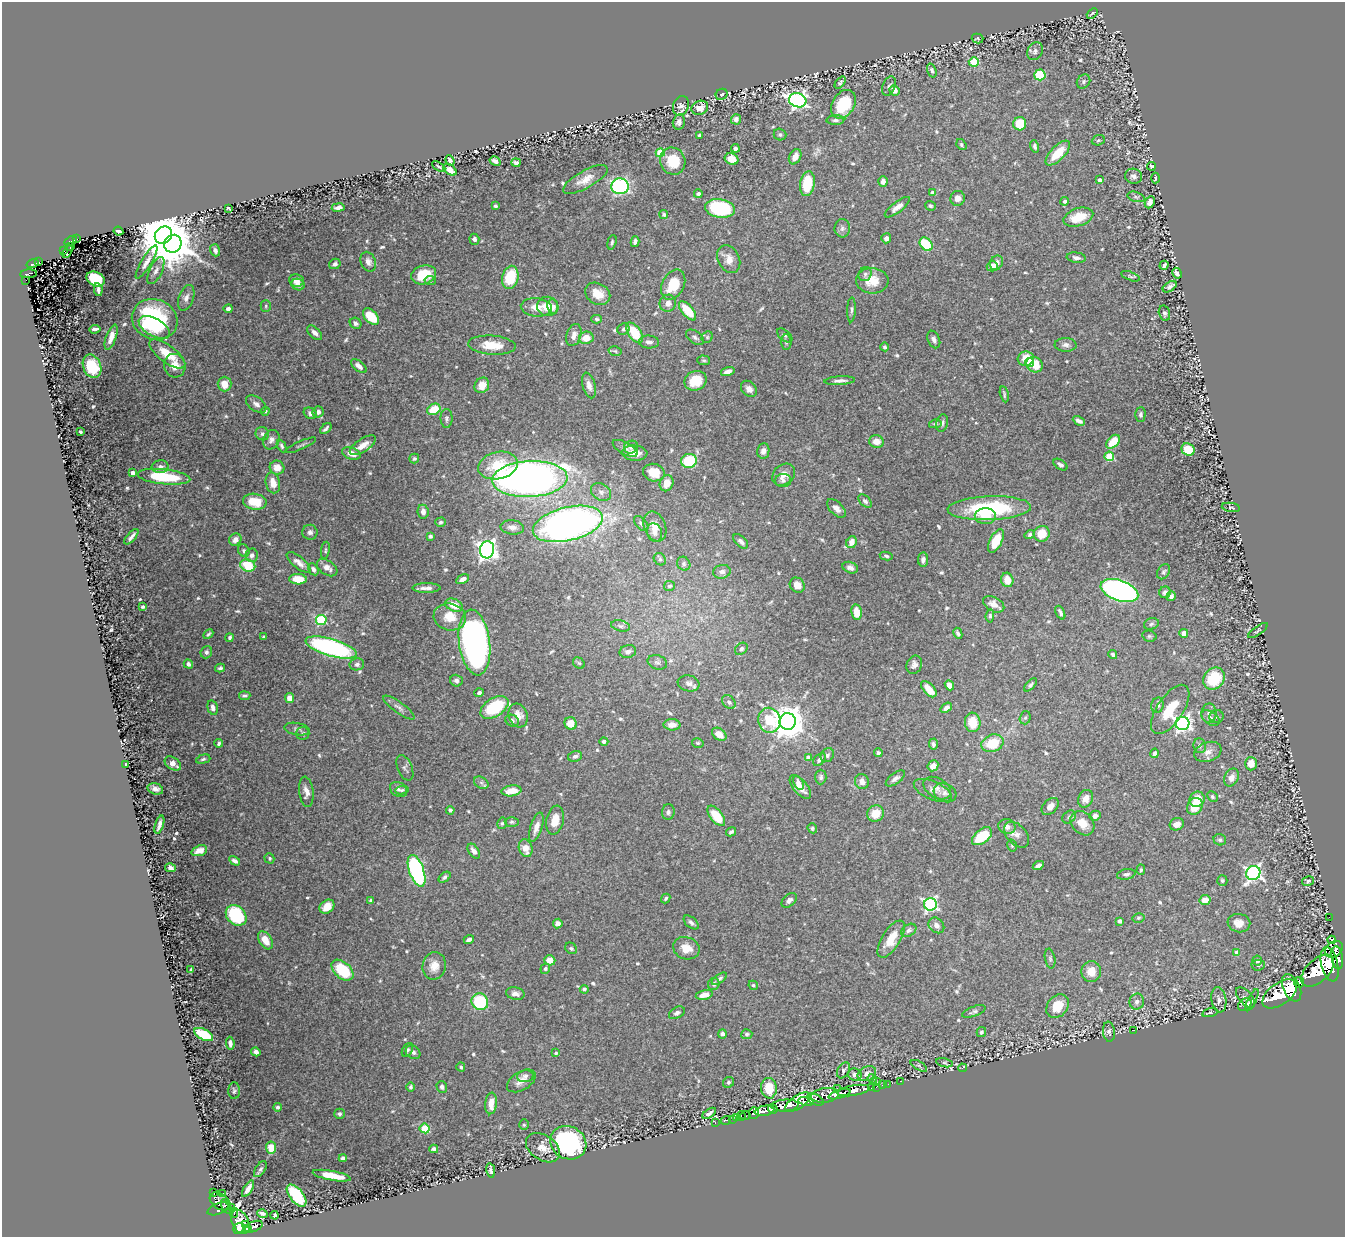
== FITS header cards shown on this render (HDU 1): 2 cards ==
NAXIS1  =                 1343
NAXIS2  =                 1235

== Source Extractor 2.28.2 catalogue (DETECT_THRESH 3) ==
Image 1343 x 1235 px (HDU 1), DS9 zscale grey, 1 PNG px = 1 image px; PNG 1347 x 1239 px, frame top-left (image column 1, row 1235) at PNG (2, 2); each listed source drawn as its Kron ellipse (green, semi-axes under 4 px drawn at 4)
Background 0.149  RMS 0.0041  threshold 0.0124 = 3 sigma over >= 5 px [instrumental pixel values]
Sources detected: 672; of the 672, the 500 brightest by FLUX_AUTO listed and drawn (172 fainter detections omitted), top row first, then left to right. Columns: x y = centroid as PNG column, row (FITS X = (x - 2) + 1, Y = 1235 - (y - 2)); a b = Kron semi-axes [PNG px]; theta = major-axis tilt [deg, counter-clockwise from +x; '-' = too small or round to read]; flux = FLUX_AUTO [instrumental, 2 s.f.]
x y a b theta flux
1092 13 6 2 43 0.45
978 38 6 5 - 0.52
1035 51 9 7 61 1
974 62 5 4 - 12
932 70 7 4 -72 0.59
1040 75 6 5 - 11
840 82 7 4 52 0.53
1083 82 7 6 - 0.77
889 86 10 6 69 0.72
894 90 5 4 - 1.8
722 94 6 5 - 0.56
798 100 9 7 -15 96
843 104 15 11 57 13
681 106 10 7 68 1.3
700 108 8 7 - 2.5
736 119 5 5 - 1.1
835 120 9 5 1 0.84
679 122 8 6 76 1
1020 124 6 6 - 7.3
700 135 4 4 - 0.74
780 135 6 5 - 0.56
1098 140 7 5 22 0.49
961 145 6 4 -55 0.52
1035 146 6 4 -74 0.72
735 148 4 3 - 1
660 153 4 4 - 9.9
1058 153 15 7 46 7
795 157 8 6 62 2.6
731 159 7 5 -27 4.5
450 161 5 3 - 1.2
495 161 6 4 -30 1.1
673 161 14 12 -66 7.8
516 162 5 3 - 0.86
439 166 7 3 -31 0.46
1151 166 4 4 - 0.53
450 170 8 5 -35 2.3
1133 176 9 7 -12 1.3
1155 178 5 2 - 0.44
585 179 25 9 29 3.4
1099 180 3 3 - 0.97
883 181 5 4 - 1.3
807 184 13 7 81 8.6
620 186 9 8 - 39
932 193 4 3 - 1.4
698 194 4 4 - 0.67
1136 197 9 5 -15 0.67
958 198 7 7 - 1.6
1065 201 4 4 - 0.84
1150 202 6 4 63 1.3
495 206 3 3 - 0.58
930 206 5 4 - 0.52
897 207 15 5 38 2.1
228 208 4 3 - 0.48
338 208 6 3 8 1.1
720 208 15 9 -8 27
664 215 4 4 - 0.48
1078 217 15 8 18 6.5
842 228 9 7 -88 1
118 231 5 3 - 0.75
163 235 9 8 - 1700
886 238 5 5 - 0.99
77 239 2 2 - 0.72
474 239 5 5 - 0.8
71 241 7 3 26 3.2
612 242 7 4 74 0.47
635 242 5 4 - 0.82
173 244 9 8 - 820
926 244 7 5 -48 9.7
71 246 3 2 - 1.3
215 250 6 5 - 1.1
63 251 2 2 - 4.8
67 251 7 4 60 3.2
1076 258 9 5 -8 1.1
729 259 15 10 -62 2.9
39 262 3 2 - 0.54
146 262 19 5 59 1.9
368 262 10 7 -66 1.4
996 263 7 6 - 1.1
32 264 6 3 17 4.2
335 264 6 5 - 0.98
1164 265 5 3 - 0.78
992 266 5 5 - 2.3
156 271 15 6 65 1.4
1177 273 5 4 - 0.98
28 274 8 4 5 1.5
865 274 7 6 - 0.74
424 275 12 9 16 6.4
1130 276 10 3 -20 0.46
510 277 12 8 76 11
96 279 9 7 -27 16
26 280 2 2 - 1
430 280 5 4 - 0.44
296 281 7 6 - 2.1
872 281 16 12 -4 5.2
298 285 7 5 -26 1.7
673 285 16 11 63 6.9
1170 287 8 4 35 0.94
98 290 6 3 -81 0.66
598 294 13 10 -31 3.8
186 298 13 7 71 1.5
668 303 8 8 - 1.8
266 306 6 5 - 0.45
547 306 10 9 - 4.2
536 307 15 9 -6 3.6
553 307 7 5 -79 1.7
228 309 4 3 - 0.77
851 310 12 3 88 0.64
688 311 12 5 -50 9.1
1164 313 8 5 -75 0.77
371 317 10 6 -46 8.5
155 319 23 20 -21 30
597 319 5 3 - 0.52
356 323 6 5 - 0.8
154 327 17 9 -29 6.5
95 329 5 3 - 0.95
623 329 6 5 - 0.57
315 333 9 5 -42 1.2
634 333 11 6 -55 10
574 335 11 7 72 1.9
785 335 9 5 -41 0.54
111 337 13 5 70 2.3
695 337 10 6 -36 0.87
707 337 6 5 - 0.43
586 338 7 6 - 3.9
934 339 9 6 -66 0.92
649 342 10 6 -5 1.3
786 342 7 5 -88 0.6
492 345 24 9 -4 5.4
1066 345 11 7 -4 1.1
885 347 4 4 - 0.54
615 351 6 5 - 0.49
167 354 21 8 -36 5.9
1026 359 8 7 - 5
704 360 6 4 -3 0.45
1029 362 4 4 - 1.7
1034 365 8 7 - 6
92 366 12 9 -68 11
175 366 12 10 -75 3.3
359 366 9 5 -40 1.4
728 372 7 4 18 1.6
696 381 11 9 23 5.9
840 381 15 4 4 1.2
225 384 7 7 - 3.4
482 385 8 7 - 3.4
589 385 13 6 -74 1.6
749 389 9 7 -45 1.4
1004 394 8 2 -78 0.46
256 404 11 7 -36 1.2
434 409 7 5 27 6.3
265 411 4 4 - 0.5
318 412 6 5 - 1.2
310 413 7 5 -31 1.1
1140 414 7 5 88 0.67
446 418 9 6 90 0.69
1079 421 6 3 -27 1
942 423 9 6 78 0.83
935 424 6 4 10 0.48
326 429 6 3 41 0.62
81 432 3 3 - 0.48
262 434 7 6 - 0.85
271 440 10 8 63 1.3
876 441 7 6 - 2.8
1113 442 8 5 44 6.5
301 445 16 3 24 0.56
363 445 15 6 33 2.9
282 446 7 4 -64 0.6
631 447 7 6 - 0.84
625 448 14 6 -30 1.2
1188 449 7 6 - 6.2
763 451 7 6 - 1.4
351 453 9 6 -19 2.6
635 453 13 7 -3 3.6
1109 456 5 4 - 13
414 459 5 4 - 0.58
689 461 8 7 - 12
498 465 20 13 12 9.1
1060 465 8 4 -35 0.92
160 467 8 6 4 1
277 468 7 7 - 3
133 473 4 4 - 2.4
654 473 11 8 -13 5.2
784 475 12 10 41 2.5
164 477 26 7 -6 15
530 479 38 18 3 190
783 481 8 6 1 0.95
273 483 10 7 -77 3.2
667 483 8 6 69 3.1
601 492 10 8 -30 1.5
865 501 8 5 -44 0.73
255 502 12 8 -9 6.2
1231 507 9 4 -8 0.45
836 508 11 6 -44 1.6
989 508 42 12 2 28
423 512 7 5 -82 1.9
985 516 11 8 -1 4.2
440 522 5 4 - 0.54
641 523 9 5 -49 0.79
568 524 36 16 13 160
655 526 15 10 -67 3.4
512 527 12 7 -5 1.6
310 532 7 7 - 0.94
654 533 9 7 -71 1.3
1030 534 5 4 - 0.64
1042 534 8 7 - 5.5
430 536 4 3 - 0.62
131 537 9 3 49 0.96
235 540 6 6 - 1.8
741 541 9 5 -43 0.98
996 541 13 6 63 6.9
851 542 6 5 - 2.3
325 550 9 4 81 0.5
487 550 8 7 - 150
244 551 7 5 -61 0.54
252 555 7 6 - 1.2
886 556 6 4 -11 0.48
660 559 7 5 -47 0.5
923 559 7 5 83 0.97
299 562 15 6 -39 1.7
684 564 7 6 - 0.63
248 565 7 6 - 8.6
327 568 11 7 -34 2.2
850 568 8 5 -20 1
313 569 6 4 -61 0.86
722 572 9 7 10 1.1
1164 572 8 5 56 0.65
298 579 9 5 -3 5
463 579 7 4 28 1.5
1007 580 7 6 - 3.5
797 585 8 7 - 2.5
670 586 6 5 - 0.62
427 588 14 5 1 1.9
1119 591 20 10 -20 110
1165 592 6 5 - 0.81
1171 596 5 4 - 1
994 604 11 7 -29 2.3
454 605 9 6 -24 3.8
143 607 4 3 - 0.46
856 612 8 5 -81 4.5
1060 613 7 4 -65 0.75
990 616 6 4 84 0.55
450 617 16 13 -14 4.8
321 620 5 5 - 22
1151 624 7 5 18 0.61
621 626 9 5 -13 0.75
1258 630 11 3 36 0.5
958 633 6 4 -63 0.64
1184 633 4 4 - 3.7
208 634 6 3 46 0.44
1149 636 7 5 -14 0.5
264 637 3 3 - 0.59
230 638 4 3 - 0.54
474 642 33 15 -82 120
331 647 26 8 -16 50
741 649 7 5 44 0.71
206 652 6 5 - 0.8
628 652 8 6 14 1.2
1113 655 4 3 - 0.64
657 662 10 7 -17 0.87
579 663 6 5 - 0.46
188 664 5 4 - 1.1
357 664 7 6 - 0.86
914 665 9 7 66 1.2
220 668 5 4 - 0.6
1214 679 12 10 49 14
456 681 6 6 - 0.75
689 683 11 8 -10 1.3
949 685 5 4 - 2.5
1030 685 8 4 48 0.67
929 689 10 5 -47 3.6
479 693 5 4 - 0.73
245 696 6 4 6 0.55
289 698 5 4 - 2.3
729 702 8 5 -50 0.86
1157 705 7 6 - 1
399 707 19 5 -36 1.3
494 707 15 9 32 14
213 708 7 5 -76 1.2
946 708 6 4 38 1.2
1170 709 28 13 56 7.2
1209 713 9 7 88 1.4
518 715 12 9 -71 2.8
1217 716 7 6 - 0.7
1025 718 7 5 73 0.57
1210 718 10 6 -36 0.95
769 720 12 11 - 9.3
512 721 7 5 -26 0.84
788 721 8 8 - 610
973 722 10 8 -84 5.6
571 723 6 6 - 4.2
1182 723 7 6 - 87
672 725 8 5 -1 2.2
297 729 13 6 -9 0.85
303 734 6 6 - 0.61
719 734 8 5 -38 2.8
604 742 4 4 - 0.72
219 743 4 3 - 0.53
698 743 6 4 -13 0.48
993 743 11 8 19 8.8
933 744 6 4 -87 0.75
1200 746 7 6 - 0.78
1208 752 14 9 20 2
878 753 4 4 - 0.64
1155 753 5 3 - 0.87
827 755 7 6 - 0.91
575 756 7 5 11 0.86
808 758 4 4 - 1.8
203 759 7 4 16 0.61
820 759 7 5 44 1
173 764 9 6 -35 2.4
1251 764 6 6 - 2.9
125 765 3 3 - 5.7
933 766 6 5 - 2
405 768 13 7 -67 0.91
821 777 7 5 88 0.7
895 778 11 5 37 1.1
1231 778 9 7 64 1.4
862 782 7 6 - 1.7
481 783 8 5 -30 0.76
798 783 7 4 -62 0.97
800 787 14 7 -50 3
937 788 15 9 -31 2.2
155 789 8 5 -16 1.3
398 789 9 7 -33 0.86
402 790 7 4 9 0.45
511 791 10 5 8 3.9
933 791 20 9 -24 2.2
306 792 15 7 -83 1.9
945 793 11 9 -19 1.5
1212 797 6 4 -46 0.51
1086 799 9 7 65 2.2
1197 799 8 7 - 4
1195 806 9 7 57 6.2
1050 807 10 6 45 1.6
450 810 4 3 - 0.87
668 812 8 6 88 0.79
876 814 9 8 - 4.7
716 816 12 6 -51 7.1
1095 816 5 5 - 1.4
1069 817 7 5 42 0.76
555 820 15 8 78 3.8
512 822 7 4 0 0.53
502 823 6 4 75 0.45
1082 823 13 10 -47 4.2
1177 824 7 6 - 1.7
159 825 9 4 73 1.4
1007 826 8 7 - 1.8
536 827 15 6 72 2.3
812 828 5 4 - 0.45
731 832 5 3 - 0.56
1017 835 15 9 -47 2
982 836 12 6 38 10
1220 840 6 5 - 0.55
1012 846 6 4 -77 0.43
526 848 9 6 -72 3.2
199 851 8 5 21 2
474 851 8 5 -55 1.6
269 858 5 4 - 0.44
235 861 6 4 -30 0.85
1038 865 6 4 29 0.97
170 868 5 4 - 1.1
1141 870 5 4 - 0.43
417 871 17 7 -71 51
1253 873 7 7 - 85
1126 874 9 5 11 0.79
445 877 7 4 38 0.7
1222 881 5 5 - 0.54
1308 881 6 4 12 0.53
666 898 5 4 - 0.48
789 900 9 5 42 1.2
1205 900 5 5 - 2.4
371 901 3 3 - 0.65
930 904 6 6 - 52
327 907 8 6 39 3.4
236 915 11 9 -45 21
1329 917 2 2 - 1.1
1138 918 6 4 14 0.49
1120 921 4 4 - 0.89
691 922 9 5 -41 0.83
558 923 5 4 - 1.4
1239 923 11 9 -8 2.9
936 925 9 7 -45 1.4
909 930 8 5 33 0.82
469 939 5 3 - 0.97
891 939 21 9 58 5.1
265 940 10 6 -57 3.7
1332 940 4 3 - 170
571 948 6 5 - 0.59
686 948 13 11 -19 3.6
1334 949 10 7 39 290
1237 953 4 4 - 3.2
1337 958 12 5 -80 330
1050 959 10 5 -80 0.57
550 960 5 5 - 3.1
1257 961 5 5 - 1.6
1330 964 17 8 -76 900
1258 965 7 5 4 0.7
434 966 14 11 77 3.3
191 969 4 3 - 0.48
545 969 5 4 - 0.56
342 970 13 8 -42 14
1318 971 20 11 44 1100
1091 972 10 9 - 4.2
719 979 8 4 36 0.7
1299 982 5 5 - 92
714 984 6 5 - 0.63
753 985 5 4 - 0.44
1292 988 15 8 -66 830
584 989 4 4 - 0.54
515 994 9 6 -10 1.5
1280 994 20 10 36 1100
704 995 8 4 13 2.5
1245 997 12 6 -49 1
1219 1000 12 7 -81 1.4
1252 1000 12 4 63 0.64
480 1002 8 8 - 18
1137 1002 8 7 - 1.1
1245 1004 7 5 40 0.77
1057 1006 13 10 51 5.7
974 1011 12 5 20 0.72
677 1013 8 5 28 0.86
1210 1013 8 4 16 0.51
1133 1030 2 2 - 1.3
981 1032 5 4 - 0.58
1109 1032 10 6 -85 0.95
204 1034 10 5 -28 16
722 1034 4 4 - 0.84
747 1034 5 5 - 0.6
230 1043 6 3 -85 0.95
407 1050 7 5 60 0.63
256 1052 5 4 - 0.96
413 1052 8 6 -38 1
556 1053 3 3 - 0.45
944 1063 8 4 -13 0.56
919 1066 9 4 -30 0.46
461 1067 4 4 - 0.45
962 1068 4 2 - 1.5
843 1070 8 5 58 0.7
867 1074 10 7 29 1.5
855 1075 7 6 - 1.3
525 1076 8 6 6 0.83
872 1079 5 3 - 0.45
521 1081 16 9 31 2.6
900 1081 2 2 - 2.7
729 1082 6 5 - 0.52
877 1082 2 2 - 9.1
888 1084 2 2 - 2.1
882 1085 3 2 - 4.4
410 1087 5 4 - 0.53
442 1087 6 5 - 1
876 1087 2 2 - 2.5
769 1088 10 8 -86 6.5
837 1088 2 2 - 3.1
871 1088 3 3 - 11
854 1090 16 5 9 270
234 1091 8 5 -88 0.6
840 1094 11 4 18 250
825 1095 14 7 8 180
815 1100 9 5 -25 120
806 1101 7 4 -11 95
798 1102 14 6 34 210
491 1103 11 6 85 3.2
785 1105 13 6 3 450
278 1107 4 4 - 0.55
773 1109 5 4 - 130
764 1111 10 5 11 210
709 1113 7 4 33 0.9
754 1113 6 5 - 48
339 1114 5 5 - 0.61
745 1115 5 3 - 26
741 1116 5 2 - 4.5
736 1117 4 3 - 13
733 1119 3 2 - 4.8
726 1120 5 3 - 7.8
715 1122 3 2 - 3.8
524 1125 5 4 - 0.43
425 1128 5 5 - 11
568 1143 18 16 -30 45
271 1147 6 5 - 4.3
543 1148 19 12 -33 3.3
434 1149 4 4 - 0.98
343 1158 4 4 - 0.89
260 1169 9 5 57 0.57
491 1170 7 3 -80 0.68
332 1176 19 4 -10 5.8
248 1189 9 3 58 1.4
214 1193 4 3 - 11
223 1193 2 2 - 0.63
297 1196 13 6 -51 14
220 1201 11 7 -35 60
226 1207 8 3 -60 26
232 1208 3 3 - 11
218 1209 11 5 23 22
234 1213 5 3 - 7.4
262 1214 5 3 - 0.78
275 1215 4 3 - 0.52
240 1222 13 8 -64 150
245 1224 4 2 - 18
254 1227 9 5 22 40
239 1228 6 5 - 75
248 1228 4 3 - 30
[172 fainter detections neither listed nor drawn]